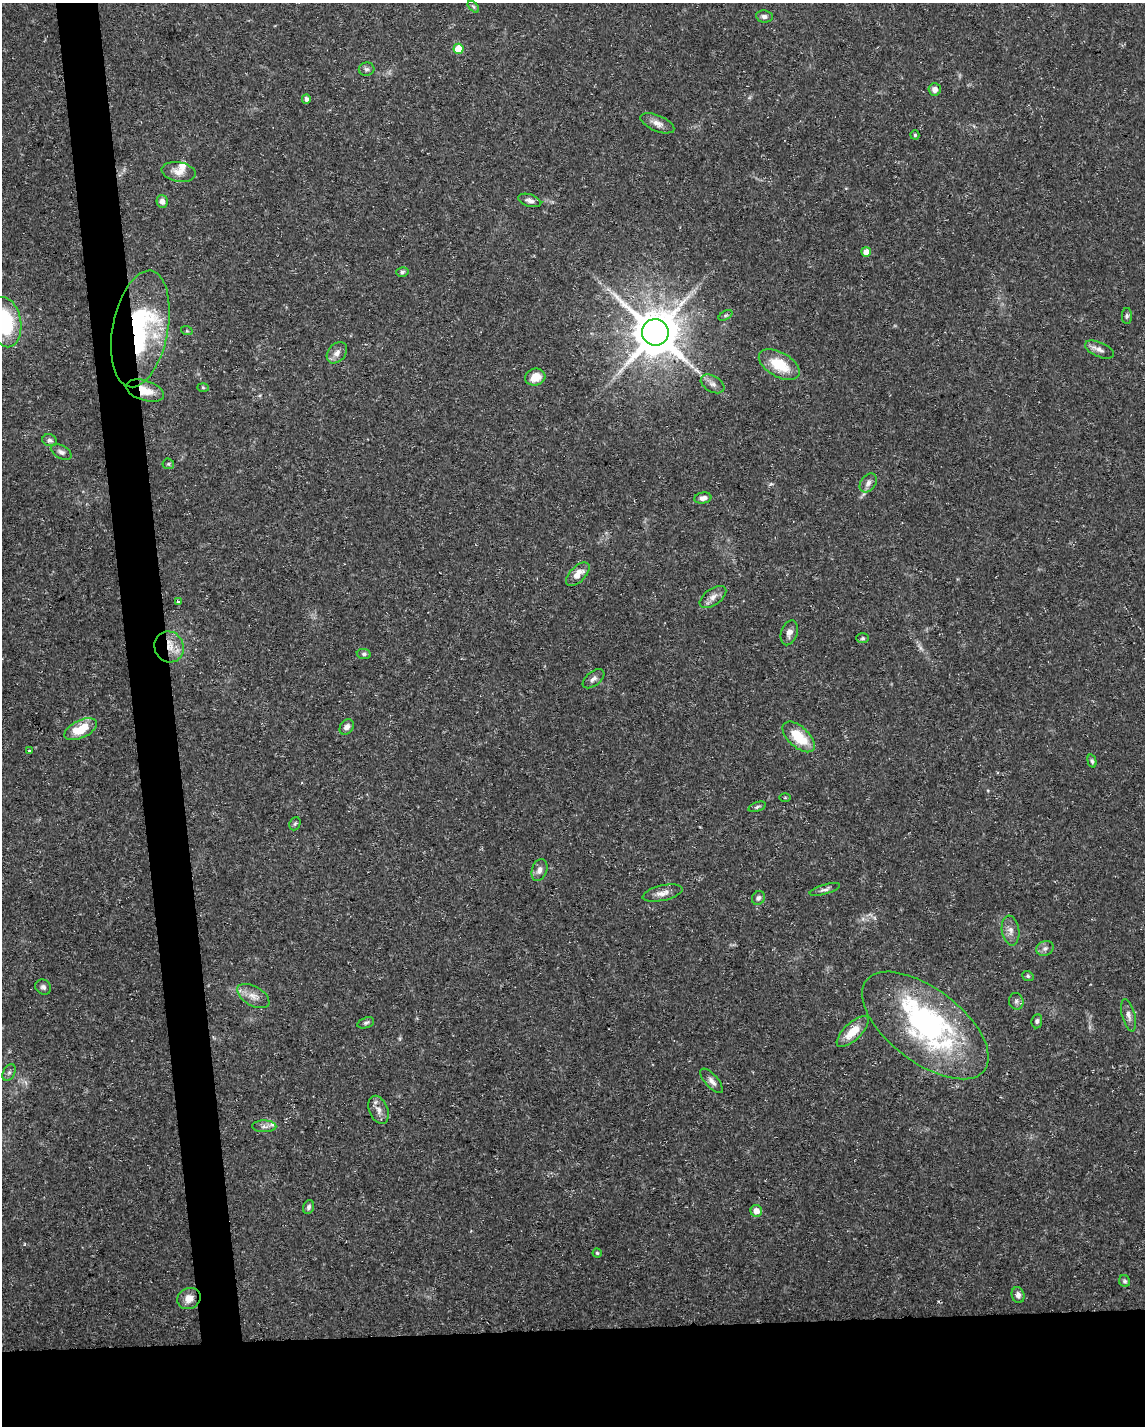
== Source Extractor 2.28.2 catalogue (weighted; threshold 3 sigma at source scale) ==
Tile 11 of 4 x 3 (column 3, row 3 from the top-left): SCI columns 2288-3430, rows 53-1476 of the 4574 x 4333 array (HDU 1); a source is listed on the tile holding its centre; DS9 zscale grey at full resolution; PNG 1147 x 1428 px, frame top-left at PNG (2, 3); each listed source drawn as its Kron ellipse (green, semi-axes under 4 px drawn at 4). Shown black and unused: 10% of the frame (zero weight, under 3 of 5 exposures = <1% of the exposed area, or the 3 px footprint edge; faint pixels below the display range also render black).
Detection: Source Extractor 2.28.2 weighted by HDU 2 'WHT'; one run over the whole footprint, this tile lists its part. Background 0.0294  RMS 0.0029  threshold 0.013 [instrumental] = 3 sigma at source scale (4.5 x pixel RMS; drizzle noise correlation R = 1.50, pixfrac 1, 0.0396/0.0396 arcsec/px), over >= 5 px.
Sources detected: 79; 1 inside a brighter object's white glare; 1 long thin detection or spike segment (spike, bleed or trail) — neither listed nor drawn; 5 inside a brighter listed object's ellipse — not listed separately; the other 72 listed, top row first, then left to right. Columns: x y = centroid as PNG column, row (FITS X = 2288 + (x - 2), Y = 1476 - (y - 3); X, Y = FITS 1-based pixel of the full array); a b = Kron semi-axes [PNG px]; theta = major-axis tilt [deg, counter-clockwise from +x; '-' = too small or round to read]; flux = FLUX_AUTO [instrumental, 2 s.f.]
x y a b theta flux
473 7 7 4 -45 0.46
764 16 8 6 -8 0.97
459 49 5 5 - 6.3
367 69 8 6 8 0.85
935 90 6 6 - 1.6
306 99 4 4 - 0.98
657 123 18 8 -23 2.1
915 135 4 4 - 0.47
179 172 17 10 -10 2.7
530 200 12 6 -17 1.2
162 201 6 5 - 1.5
866 252 5 4 - 2.7
402 272 6 5 - 0.57
726 315 7 4 31 0.47
1127 316 8 5 89 0.61
5 322 25 16 -80 21
140 329 59 27 79 43
187 331 6 4 -18 0.31
655 332 13 13 - 1200
1099 350 15 7 -23 1.5
337 353 12 8 49 1.8
779 365 22 12 -30 8.7
535 377 10 8 16 4.2
712 384 13 8 -30 1.5
203 387 6 4 -2 0.35
145 391 19 10 -17 5
50 440 7 6 - 0.87
61 452 11 6 -29 1.1
168 464 6 5 - 0.43
868 483 10 7 53 1.3
703 498 8 5 8 1.4
578 574 15 7 46 3
713 597 15 8 35 1.8
178 602 4 3 - 0.91
789 633 13 8 71 1.5
863 638 6 5 - 0.51
169 647 15 14 - 5.3
364 654 7 5 -8 0.61
593 679 12 7 38 1.2
347 727 8 6 55 1.3
81 729 17 9 25 8.4
799 737 19 10 -42 9
29 751 3 3 - 0.45
1092 761 7 4 -75 0.5
785 798 6 4 0 0.31
757 807 9 4 19 0.57
295 824 7 5 67 0.52
539 870 11 7 72 1.6
825 889 16 5 16 1
662 893 20 7 13 2.2
758 898 7 6 - 0.89
1010 930 15 8 -81 2
1045 948 9 7 25 1.1
1028 976 6 4 -23 0.44
43 987 8 7 - 0.85
253 996 18 9 -30 2.7
1016 1001 8 7 - 0.96
1129 1015 17 6 -75 1.6
1037 1021 7 5 82 0.7
366 1023 9 5 17 0.71
925 1025 74 37 -37 65
853 1032 20 8 44 5.4
9 1073 9 6 62 0.73
712 1081 15 6 -49 1.4
378 1110 15 9 -67 2
264 1126 12 6 -1 1.1
309 1207 7 5 68 0.74
756 1211 6 5 - 2.3
597 1253 4 4 - 0.41
1125 1281 6 5 - 0.55
1018 1295 8 6 -74 1.1
189 1298 12 10 27 2.7
Overlapping masked pixels (flux is a lower limit): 3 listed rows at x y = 140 329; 145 391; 169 647
Isophote crosses this tile's border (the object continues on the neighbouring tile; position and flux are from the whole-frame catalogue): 1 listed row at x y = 5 322